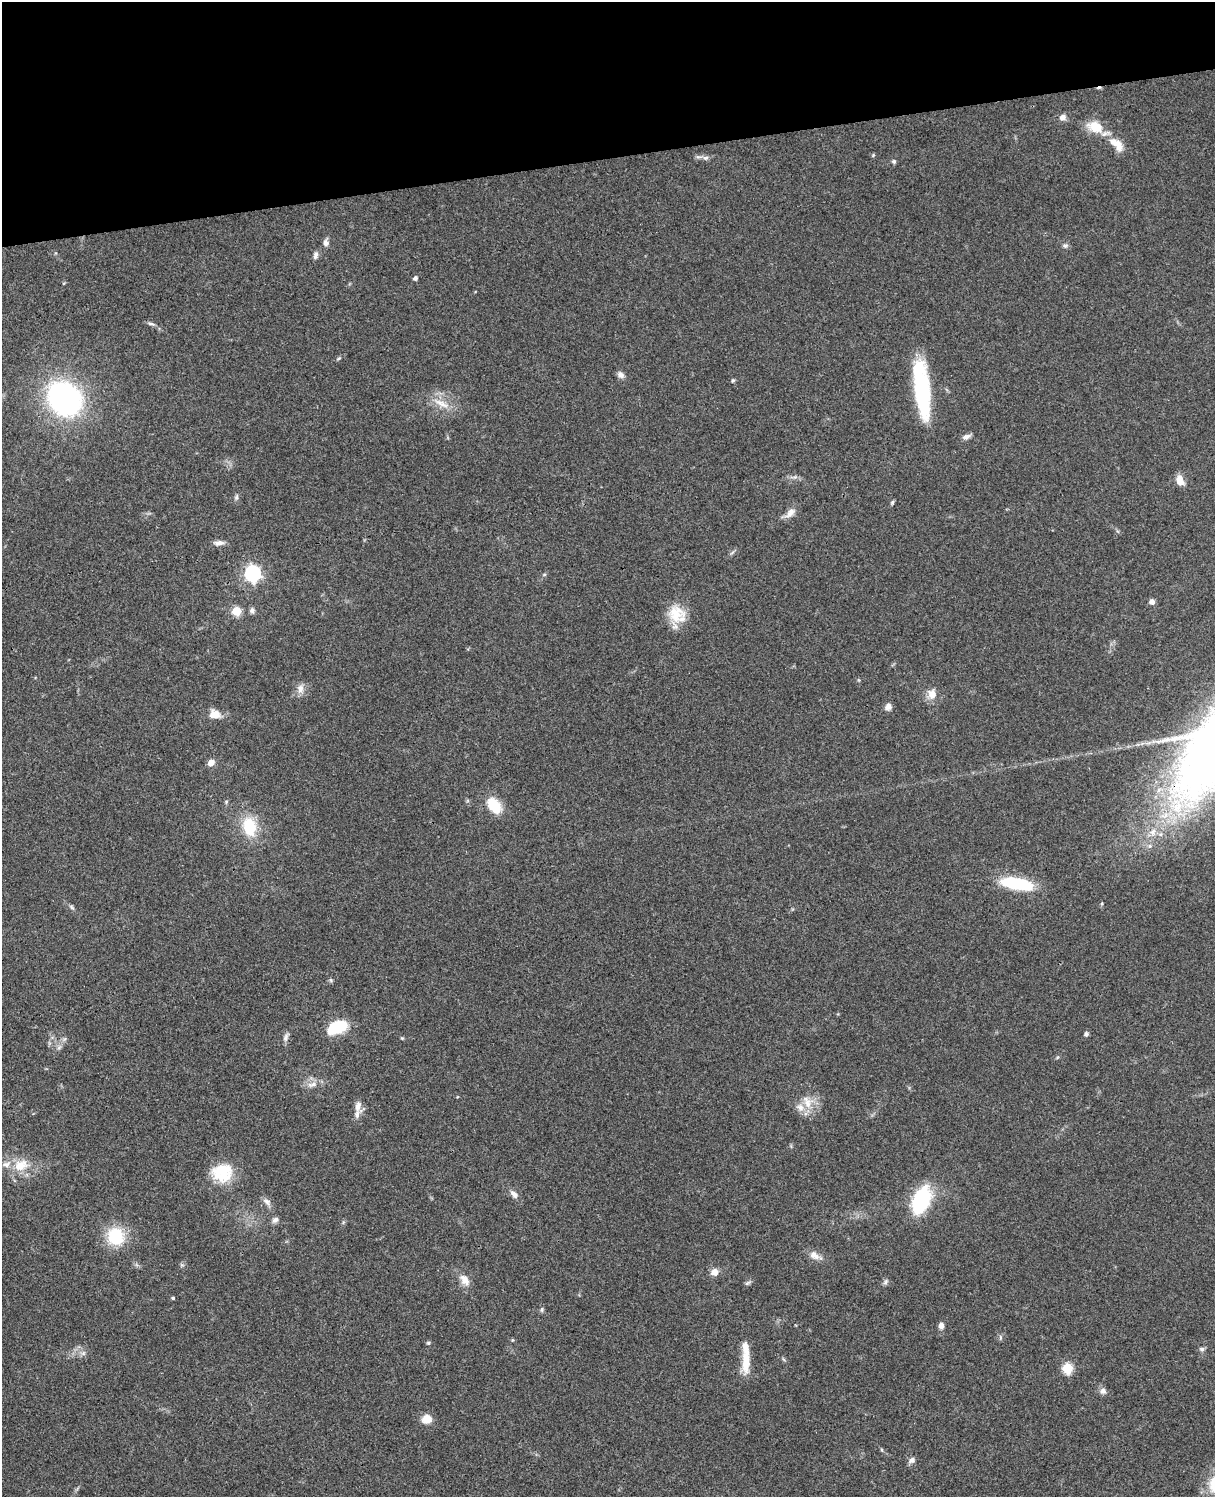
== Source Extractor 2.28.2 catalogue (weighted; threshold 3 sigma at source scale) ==
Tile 3 of 4 x 3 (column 3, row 1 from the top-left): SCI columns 2545-3757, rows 3269-4763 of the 5088 x 4927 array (HDU 1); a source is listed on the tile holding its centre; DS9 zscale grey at full resolution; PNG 1217 x 1499 px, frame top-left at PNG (2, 2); no overlay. Shown black and unused: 10% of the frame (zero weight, under 3 of 4 exposures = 6% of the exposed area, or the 3 px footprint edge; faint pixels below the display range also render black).
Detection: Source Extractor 2.28.2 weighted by HDU 2 'WHT'; one run over the whole footprint, this tile lists its part. Background 0.0986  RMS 0.0064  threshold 0.0286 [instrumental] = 3 sigma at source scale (4.5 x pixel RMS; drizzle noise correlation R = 1.50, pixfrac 1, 0.05/0.05 arcsec/px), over >= 5 px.
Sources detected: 80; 1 cosmic-ray / hot-pixel residue — not listed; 6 inside a brighter listed object's ellipse — not listed separately; the other 73 listed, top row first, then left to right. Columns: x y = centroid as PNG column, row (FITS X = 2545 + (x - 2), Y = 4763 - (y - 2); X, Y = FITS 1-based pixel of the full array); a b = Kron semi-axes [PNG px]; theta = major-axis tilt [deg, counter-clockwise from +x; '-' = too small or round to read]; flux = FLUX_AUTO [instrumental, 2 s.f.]
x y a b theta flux
1063 117 8 7 - 3.1
1095 127 20 13 -25 14
1115 143 21 11 -14 8.4
873 155 5 3 - 0.64
705 158 8 6 2 2
894 161 6 6 - 1.2
326 243 9 7 85 2.7
1065 245 8 7 - 1.7
315 255 11 6 82 2.2
415 278 5 4 - 2
151 324 11 4 -13 1.7
339 358 7 4 31 0.88
621 375 10 7 -41 2.7
733 380 5 5 - 0.83
922 390 60 15 -83 70
64 398 21 18 -43 230
441 403 28 8 -26 8.5
966 437 11 6 17 2.6
1180 480 12 8 -69 5.6
236 497 8 5 70 1.4
892 502 6 4 69 0.99
790 513 17 8 46 4.6
219 543 14 6 2 3.2
252 573 7 7 - 180
1152 602 6 6 - 2.7
252 610 8 7 - 1.7
237 611 5 5 - 27
677 614 26 21 -42 17
300 689 13 9 -88 4.5
932 694 13 11 -87 6.4
888 707 8 7 - 3.2
214 714 13 10 -15 7.5
211 762 8 6 39 4.4
494 805 21 13 -53 15
249 826 21 14 -77 23
1153 832 12 8 53 4.9
1149 846 6 5 - 1.6
1017 884 35 12 -11 36
72 907 9 5 -45 1.4
331 980 6 5 - 0.97
338 1027 14 9 20 36
1086 1034 6 6 - 1.4
286 1037 13 6 71 2.5
402 1038 4 4 - 0.62
312 1084 16 7 13 4.2
807 1102 20 13 -66 11
358 1106 15 10 -76 4.5
21 1165 19 14 21 13
222 1172 25 22 -3 24
514 1194 13 7 -47 3.3
921 1200 30 16 67 46
267 1202 13 7 -42 3.1
275 1220 9 7 39 2.2
116 1236 20 19 - 27
814 1255 15 9 -32 5.5
182 1265 7 4 -18 0.99
715 1272 8 7 - 5.1
464 1280 17 10 -55 6.2
885 1282 8 5 50 1.5
747 1283 9 5 27 1.3
173 1298 4 4 - 0.86
542 1309 7 5 -89 1.2
941 1325 6 5 - 3.4
1000 1338 7 4 -90 1
428 1343 6 4 -20 0.88
1202 1349 7 6 - 1.5
83 1353 8 6 45 1.9
746 1361 33 9 89 13
1068 1368 6 5 - 39
1103 1391 9 9 - 2.5
427 1419 11 10 - 7.1
882 1450 6 3 -71 0.73
912 1460 9 7 33 2.3